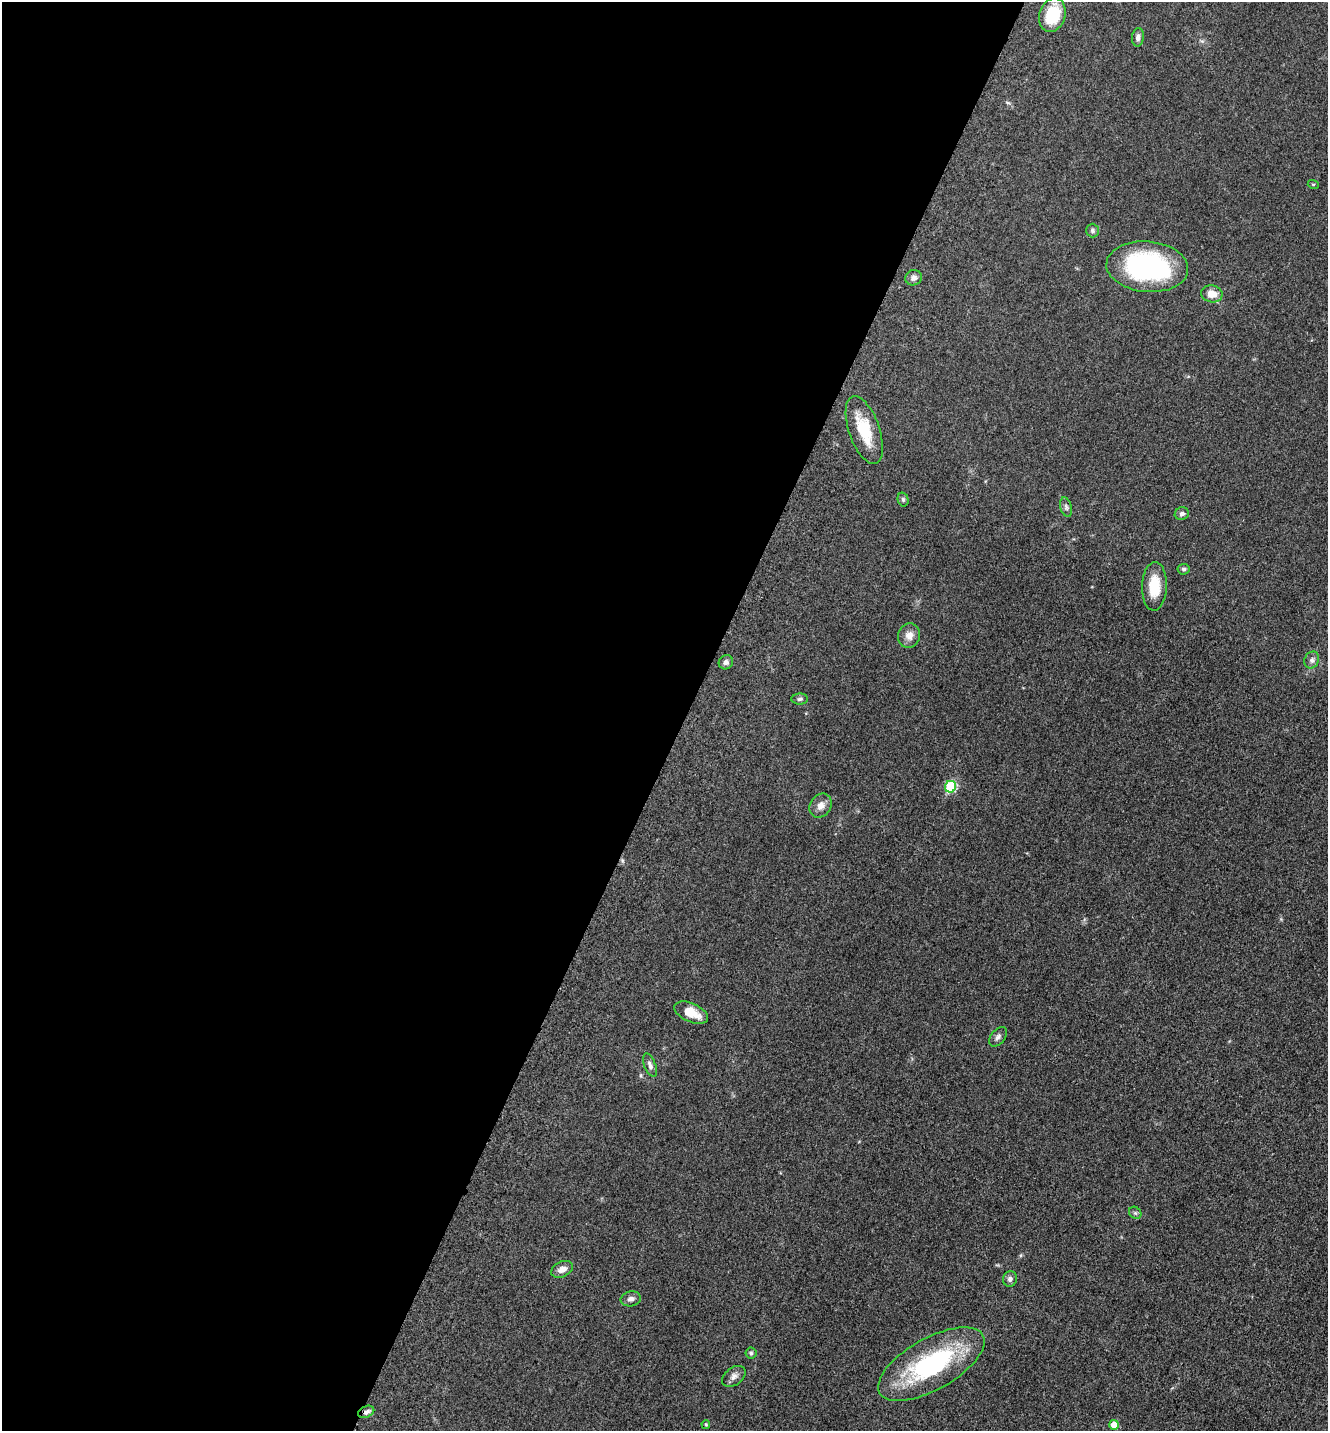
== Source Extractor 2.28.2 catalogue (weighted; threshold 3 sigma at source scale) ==
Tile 5 of 4 x 4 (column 1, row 2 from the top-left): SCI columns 298-1623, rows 2900-4328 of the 5806 x 5775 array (HDU 1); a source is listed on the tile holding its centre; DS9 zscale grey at full resolution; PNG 1330 x 1433 px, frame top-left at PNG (2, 2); each listed source drawn as its Kron ellipse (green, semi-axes under 4 px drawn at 4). Shown black and unused: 52% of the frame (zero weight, under 3 of 5 exposures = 4% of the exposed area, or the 3 px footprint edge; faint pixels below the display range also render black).
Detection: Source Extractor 2.28.2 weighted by HDU 2 'WHT'; one run over the whole footprint, this tile lists its part. Background 0.0636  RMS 0.006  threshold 0.027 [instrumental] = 3 sigma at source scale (4.5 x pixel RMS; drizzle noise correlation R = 1.50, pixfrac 1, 0.05/0.05 arcsec/px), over >= 5 px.
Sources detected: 32; all 32 listed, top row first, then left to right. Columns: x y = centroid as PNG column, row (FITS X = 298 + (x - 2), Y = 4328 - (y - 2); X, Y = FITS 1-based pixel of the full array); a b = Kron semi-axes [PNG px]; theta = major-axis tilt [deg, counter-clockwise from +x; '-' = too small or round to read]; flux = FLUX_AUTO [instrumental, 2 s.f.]
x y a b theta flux
1052 15 17 13 71 21
1138 37 9 6 81 2.2
1313 184 5 3 - 0.56
1092 230 7 6 - 1.3
1147 267 41 25 -5 98
914 278 8 7 - 2.8
1212 294 11 8 -10 6.8
864 430 35 15 -71 19
903 499 7 5 -75 1.1
1066 507 10 5 -75 1.6
1182 514 7 6 - 1.8
1183 569 6 5 - 1.3
1154 586 24 12 88 15
909 636 12 11 - 4.7
1312 660 8 7 - 2.1
726 662 7 7 - 2.2
800 699 8 5 2 1.4
951 787 6 5 - 43
821 806 13 10 55 4.2
691 1013 18 9 -24 9.5
998 1037 11 7 52 2.1
650 1065 12 5 -68 2.2
1135 1213 7 5 -44 1.1
562 1269 11 7 25 3.8
1010 1279 8 7 - 2
631 1299 10 7 10 2.6
751 1353 5 5 - 1
931 1364 59 26 29 78
734 1376 13 8 37 3.1
366 1412 8 5 25 2.2
706 1424 4 4 - 0.82
1114 1425 5 5 - 9
Overlapping masked pixels (flux is a lower limit): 1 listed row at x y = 366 1412